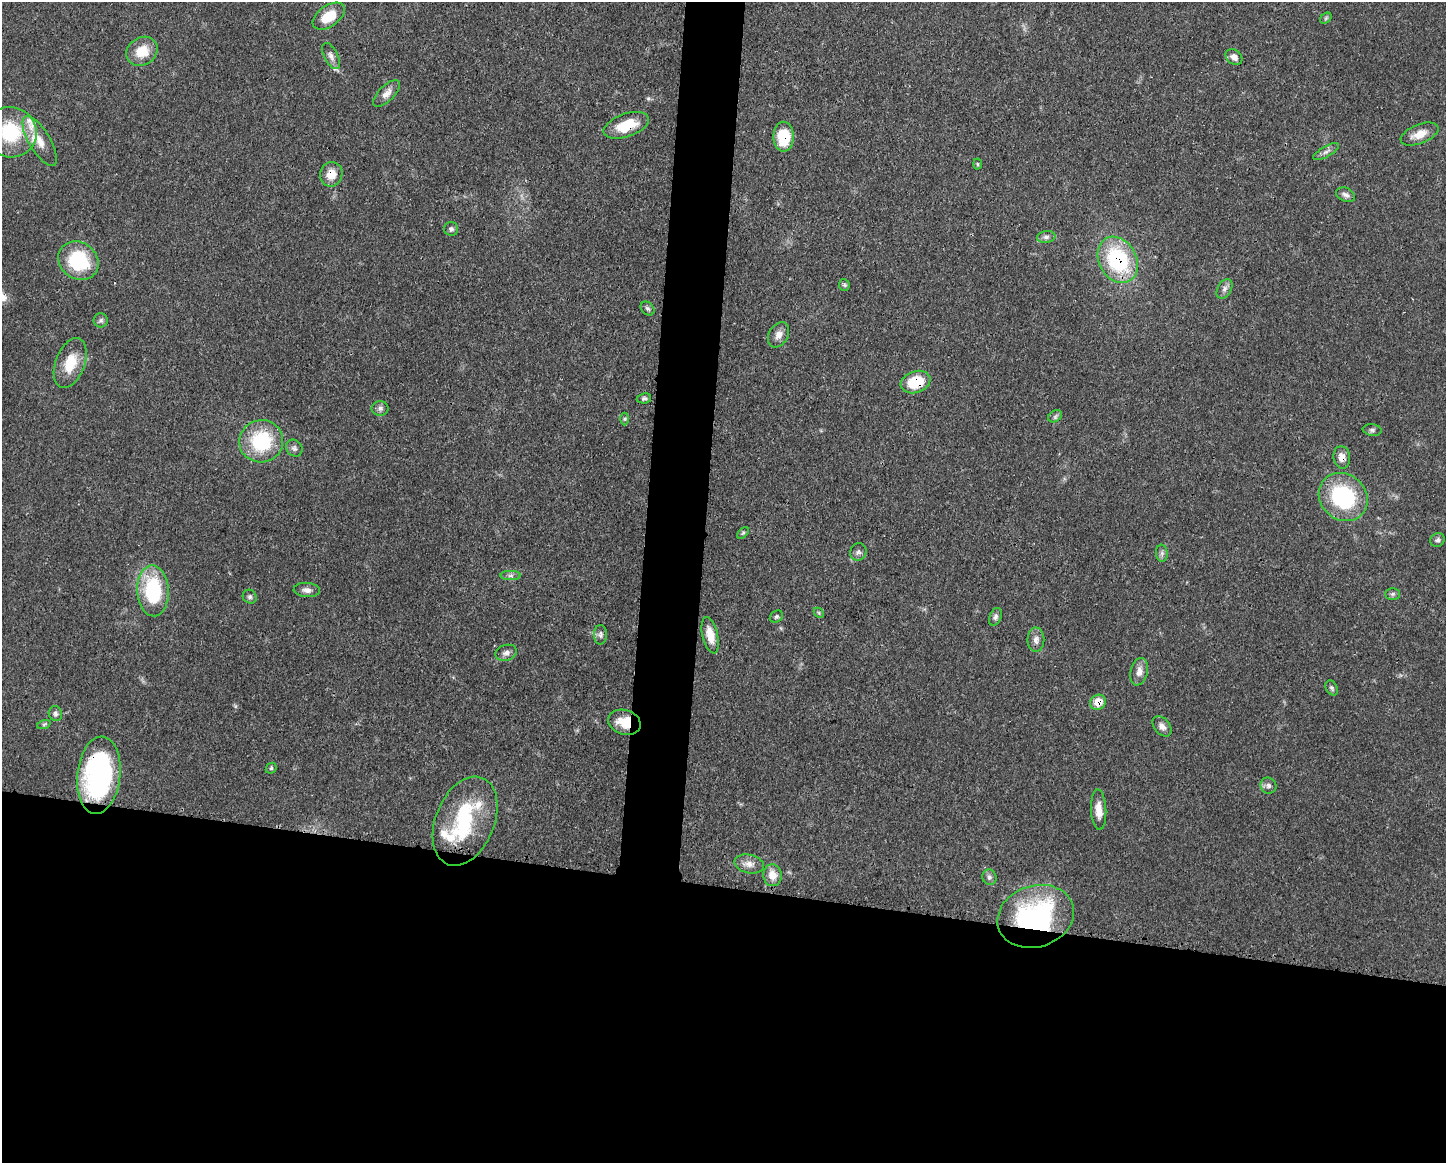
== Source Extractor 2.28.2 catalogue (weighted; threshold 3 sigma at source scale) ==
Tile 11 of 3 x 4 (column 2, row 4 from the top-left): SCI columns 1557-3000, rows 7-1167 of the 4670 x 4658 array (HDU 1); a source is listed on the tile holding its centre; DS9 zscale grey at full resolution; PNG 1448 x 1165 px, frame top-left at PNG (2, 2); each listed source drawn as its Kron ellipse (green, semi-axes under 4 px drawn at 4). Shown black and unused: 27% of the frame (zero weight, under 3 of 4 exposures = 1% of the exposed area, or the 3 px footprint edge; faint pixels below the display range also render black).
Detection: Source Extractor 2.28.2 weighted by HDU 2 'WHT'; one run over the whole footprint, this tile lists its part. Background 0.0552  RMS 0.0032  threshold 0.0146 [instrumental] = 3 sigma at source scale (4.5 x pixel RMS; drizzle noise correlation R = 1.50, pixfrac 1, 0.05/0.05 arcsec/px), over >= 5 px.
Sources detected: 73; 1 inside a brighter object's white glare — neither listed nor drawn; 5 inside a brighter listed object's ellipse — not listed separately; the other 67 listed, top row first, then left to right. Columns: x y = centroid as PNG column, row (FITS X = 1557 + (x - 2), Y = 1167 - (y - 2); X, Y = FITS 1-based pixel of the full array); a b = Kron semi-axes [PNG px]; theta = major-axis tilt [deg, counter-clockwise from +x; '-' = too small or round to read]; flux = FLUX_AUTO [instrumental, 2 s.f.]
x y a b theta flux
329 16 18 10 34 8
1326 18 6 4 46 0.52
142 51 16 13 33 6.8
331 56 14 7 -62 1.6
1234 57 9 7 -37 2
387 93 17 8 45 2.5
626 125 24 11 19 9.4
10 132 26 25 - 21
1419 134 20 9 22 4
784 137 15 10 -90 12
40 141 28 10 -59 6
1326 152 14 5 30 1.3
977 164 5 3 - 0.34
331 174 12 11 - 4.4
1346 195 10 6 -23 1.3
451 229 7 7 - 0.84
1046 237 9 6 9 1.2
1118 260 24 18 -61 31
78 261 21 18 -37 20
844 285 6 5 - 0.58
1225 289 11 7 60 1.4
648 308 8 6 -44 0.79
101 320 7 7 - 0.88
779 335 13 9 58 2.4
70 363 26 14 69 8.4
916 382 15 10 20 11
644 398 7 5 8 0.68
380 408 8 7 - 1.1
1055 416 7 5 31 0.79
625 419 6 4 89 0.46
1372 430 9 6 -7 0.82
261 441 22 21 - 22
294 448 9 7 -47 1
1342 457 11 8 -83 2.5
1343 497 26 22 -41 32
743 533 7 4 45 0.53
1437 540 7 6 - 0.87
858 552 9 8 - 1.1
1162 553 8 6 -84 1.1
511 576 10 4 0 0.97
307 590 13 7 -4 1.7
153 591 25 15 -87 25
1393 594 7 6 - 0.7
250 597 7 6 - 0.78
819 613 6 4 -46 0.42
776 616 7 5 36 0.68
995 617 9 6 68 1
600 635 10 6 88 1
710 635 19 7 -76 5.1
1036 640 12 8 -88 1.9
506 653 11 8 17 1.7
1139 672 14 8 77 2.8
1332 688 8 5 -62 0.75
1098 702 8 7 - 5.2
55 714 7 6 - 0.95
624 722 16 12 -17 6.9
44 724 7 4 19 0.57
1162 726 11 8 -49 1.7
271 768 6 5 - 0.52
99 775 39 21 84 70
1268 786 8 7 - 1.1
1099 810 20 7 -87 3.9
465 821 46 29 68 25
749 864 15 9 -13 2.6
772 875 11 9 -86 4.1
989 877 8 7 - 1
1036 916 39 30 18 53
Overlapping masked pixels (flux is a lower limit): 10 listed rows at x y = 626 125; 784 137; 331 174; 1118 260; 916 382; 1342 457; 1098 702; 624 722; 99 775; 1036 916
Isophote crosses this tile's border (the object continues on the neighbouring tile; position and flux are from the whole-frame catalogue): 1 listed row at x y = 10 132